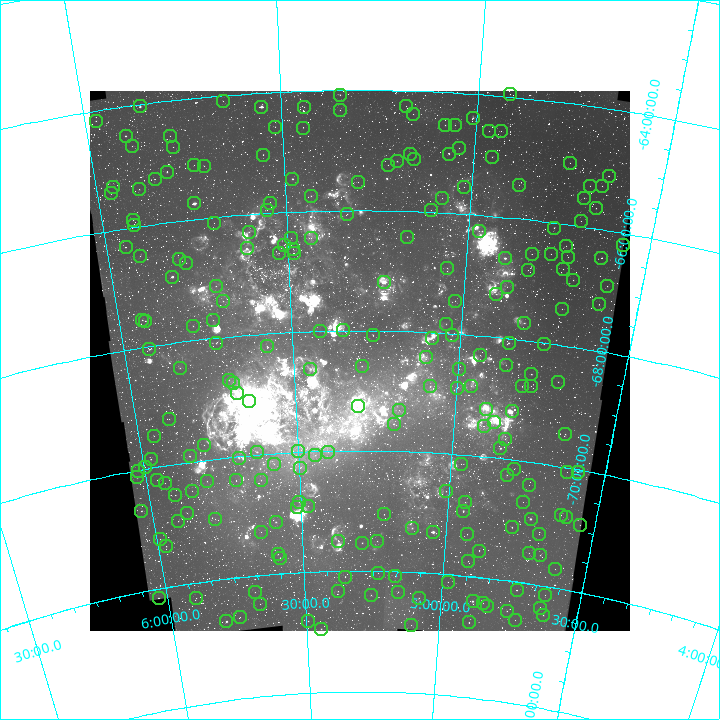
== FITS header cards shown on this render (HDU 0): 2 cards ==
NAXIS1  =                  540
NAXIS2  =                  540

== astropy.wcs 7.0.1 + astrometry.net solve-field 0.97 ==
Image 540 x 540 px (HDU 0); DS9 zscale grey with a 90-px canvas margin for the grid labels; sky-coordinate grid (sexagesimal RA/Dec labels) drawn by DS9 from the SOLVED WCS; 227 Tycho-2 reference stars matched to detected sources circled (green)
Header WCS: RA---TAN/DEC--TAN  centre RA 05:18:00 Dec -68:30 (79.50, -68.50 deg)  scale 60 arcsec/px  FOV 540.0' x 540.0'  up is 0 deg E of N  parity normal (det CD < 0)
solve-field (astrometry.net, Tycho-2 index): VERIFIED the header's WCS against the Tycho-2 star catalogue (verified at 8 index scales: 10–239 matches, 0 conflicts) and refined it, rather than solving blind
Solved WCS: RA---TAN-SIP/DEC--TAN-SIP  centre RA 05:18:00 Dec -68:30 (79.50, -68.50 deg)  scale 60 arcsec/px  FOV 539.9' x 540.1'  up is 0 deg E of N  parity normal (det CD < 0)
The solver's refit moves the header's centre by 2 arcsec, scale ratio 0.9997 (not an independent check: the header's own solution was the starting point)
Tycho-2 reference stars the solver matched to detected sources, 227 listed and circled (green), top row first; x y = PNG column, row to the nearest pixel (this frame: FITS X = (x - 90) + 1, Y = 540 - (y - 94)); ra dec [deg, ICRS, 3 dp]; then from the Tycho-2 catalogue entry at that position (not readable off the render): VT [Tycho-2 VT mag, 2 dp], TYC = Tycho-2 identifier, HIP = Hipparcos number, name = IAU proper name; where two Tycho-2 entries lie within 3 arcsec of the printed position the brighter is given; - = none
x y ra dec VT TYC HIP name
510 97 73.794 -63.959 8.30 8885-123-1 22870 -
340 98 80.245 -64.075 7.95 8886-136-1 24983 -
223 104 84.701 -64.093 9.53 8887-1433-1 - -
140 109 87.846 -64.034 6.45 8900-222-1 27660 -
406 109 77.709 -64.259 9.47 8886-100-1 - -
261 110 83.248 -64.228 5.45 8887-1168-1 26001 -
304 110 81.627 -64.267 9.56 8887-563-1 - -
340 113 80.254 -64.333 8.10 8886-157-1 24986 -
413 117 77.431 -64.386 9.07 8886-86-1 - -
473 121 75.136 -64.394 7.55 8885-83-1 23280 -
96 124 89.588 -64.162 8.53 8900-244-1 - -
445 128 76.187 -64.546 7.88 8885-208-1 23625 -
455 128 75.812 -64.535 8.86 8885-74-1 23506 -
275 130 82.768 -64.571 9.51 8887-592-1 - -
303 131 81.687 -64.605 8.48 8887-587-1 25466 -
489 134 74.464 -64.598 9.19 8885-72-1 23072 -
501 134 74.022 -64.581 9.13 8885-51-1 22933 -
126 139 88.550 -64.482 6.65 8900-1173-1 27897 -
170 139 86.857 -64.575 9.45 8900-194-1 - -
132 149 88.361 -64.668 8.48 8900-773-1 27840 -
173 150 86.769 -64.762 8.81 8900-869-1 27304 -
459 151 75.596 -64.905 9.18 8885-638-1 - -
410 157 77.518 -65.044 8.94 8886-233-1 - -
449 157 75.986 -65.012 8.32 8885-1052-1 - -
263 158 83.307 -65.023 8.67 8887-151-1 26030 -
492 160 74.277 -65.016 7.23 8885-196-1 23028 -
414 162 77.333 -65.129 8.93 8886-757-1 23984 -
397 164 78.013 -65.176 7.09 8886-240-1 24221 -
570 166 71.214 -64.976 9.05 8884-243-1 22072 -
194 168 86.038 -65.102 9.64 8900-1219-1 27047 -
388 168 78.355 -65.236 8.36 8886-305-1 24337 -
204 169 85.653 -65.130 8.60 8887-1251-1 26897 -
167 175 87.146 -65.168 7.70 8900-257-1 27436 -
609 179 69.632 -65.097 9.09 8884-213-1 - -
155 182 87.663 -65.260 7.98 8900-743-1 27603 -
292 182 82.187 -65.449 7.03 8887-1611-1 25647 -
358 185 79.563 -65.530 9.53 8886-1513-1 - -
519 188 73.104 -65.436 9.74 8885-36-1 - -
590 189 70.302 -65.312 9.47 8884-63-1 21814 -
602 189 69.820 -65.278 8.94 8884-255-1 - -
113 190 89.343 -65.288 9.46 8900-515-1 - -
464 190 75.308 -65.553 8.96 8885-125-1 23340 -
139 192 88.315 -65.390 9.28 8900-287-1 - -
111 196 89.465 -65.390 8.76 8900-429-1 - -
311 199 81.474 -65.742 8.09 8891-83-1 25389 -
442 201 76.149 -65.763 9.19 8889-455-1 - -
584 201 70.456 -65.518 8.58 8884-756-1 - -
194 206 86.193 -65.736 4.35 8904-1522-1 27100 -
270 206 83.133 -65.826 9.92 8891-627-1 - -
596 211 69.931 -65.666 8.33 8888-49-1 21713 -
267 213 83.288 -65.942 8.48 8891-1151-1 26026 -
431 213 76.589 -65.967 8.85 8889-347-1 - -
347 217 80.002 -66.058 7.55 8890-746-1 - -
133 223 88.737 -65.884 7.91 8904-1282-1 27966 -
581 224 70.438 -65.908 9.57 8888-17-1 - -
214 226 85.488 -66.092 9.27 8891-595-1 26841 -
134 228 88.739 -65.960 8.62 8904-753-1 27969 -
554 231 71.497 -66.079 7.43 8888-1166-1 22150 -
479 234 74.569 -66.260 9.34 8889-524-1 - -
249 235 84.093 -66.290 8.99 8891-1755-1 26324 -
407 240 77.519 -66.423 8.13 8890-905-1 - -
291 241 82.355 -66.439 8.03 8891-2659-1 25713 -
311 241 81.518 -66.447 9.22 8891-3041-1 - -
284 248 82.676 -66.543 9.07 8891-62-1 - -
623 248 68.607 -66.193 8.73 8888-77-1 21305 -
566 249 70.898 -66.359 9.60 8888-711-1 - -
126 250 89.223 -66.311 8.38 8904-813-1 28146 -
247 251 84.229 -66.560 6.26 8891-846-1 26368 -
293 252 82.303 -66.614 9.90 8891-646-1 - -
279 256 82.905 -66.678 8.94 8891-2444-1 - -
294 256 82.277 -66.687 8.23 8891-2562-1 25684 -
532 257 72.282 -66.561 9.42 8888-68-1 - -
551 257 71.482 -66.518 8.87 8888-710-1 22145 -
140 259 88.675 -66.488 9.06 8904-887-1 - -
568 260 70.760 -66.532 8.91 8888-609-1 - -
505 261 73.377 -66.675 6.62 8889-477-1 22737 -
601 261 69.402 -66.465 9.08 8888-822-1 - -
179 262 87.078 -66.632 8.02 8904-1157-1 27413 -
186 266 86.804 -66.700 9.32 8904-1375-1 - -
447 271 75.776 -66.910 9.20 8889-452-1 - -
563 272 70.888 -66.743 8.58 8888-387-1 21984 -
528 273 72.356 -66.830 9.86 8888-874-1 - -
172 280 87.473 -66.901 5.07 8904-1523-1 27534 -
573 283 70.403 -66.900 8.22 8888-349-1 21834 -
384 285 78.439 -67.185 4.95 8890-1116-1 24372 -
216 289 85.674 -67.139 7.58 8891-3264-1 26904 -
607 289 68.936 -66.909 8.94 8888-57-1 21412 -
507 290 73.160 -67.150 9.35 8889-95-1 - -
496 297 73.587 -67.285 8.75 8889-553-1 22806 -
223 304 85.428 -67.403 7.02 8891-3507-1 26823 -
455 304 75.333 -67.447 9.17 8889-299-1 - -
599 307 69.168 -67.233 9.12 8888-424-1 - -
562 312 70.699 -67.407 9.26 8888-783-1 21916 -
142 323 89.011 -67.540 8.61 9163-846-1 - -
213 323 85.944 -67.700 9.97 9163-426-1 - -
145 324 88.873 -67.566 8.30 9163-833-1 - -
524 326 72.241 -67.714 7.65 9161-134-1 22372 -
446 327 75.674 -67.843 8.36 9161-999-1 23466 -
193 329 86.843 -67.758 8.55 9163-750-1 - -
343 333 80.234 -67.984 8.62 9162-880-1 - -
320 334 81.262 -68.003 8.24 9162-251-1 25330 -
373 338 78.907 -68.069 8.30 9162-528-1 - -
452 338 75.387 -68.029 8.43 9161-1031-1 23374 -
432 341 76.278 -68.086 7.85 9161-1021-1 23663 -
216 346 85.906 -68.081 7.59 9163-546-1 26995 -
509 346 72.837 -68.070 6.89 9161-635-1 22563 -
544 347 71.282 -68.021 8.10 9154-1704-1 22088 -
267 349 83.665 -68.205 8.07 9162-64-1 - -
149 352 88.909 -68.047 7.73 9163-597-1 28026 -
480 358 74.054 -68.323 8.75 9161-1009-1 22945 -
426 360 76.495 -68.417 8.22 9161-824-1 - -
506 368 72.859 -68.440 9.11 9161-1290-1 22567 -
362 369 79.398 -68.593 7.69 9162-504-1 24671 -
180 371 87.667 -68.431 8.74 9163-574-1 - -
310 372 81.749 -68.623 6.66 9162-986-1 25482 -
459 372 74.967 -68.582 8.05 9161-1057-1 23225 -
531 377 71.656 -68.546 7.27 9154-1516-1 22213 -
229 383 85.509 -68.712 8.94 9163-420-1 - -
558 385 70.395 -68.608 8.19 9154-1271-1 21828 -
233 386 85.312 -68.770 7.42 9163-867-1 - -
430 389 76.219 -68.900 8.13 9161-761-1 - -
471 389 74.354 -68.842 9.71 9161-940-1 - -
522 389 71.992 -68.766 9.06 9154-2402-1 - -
531 389 71.617 -68.742 9.13 9154-816-1 - -
457 391 74.989 -68.894 9.72 9161-972-1 - -
237 396 85.186 -68.941 9.39 9163-708-1 - -
249 404 84.677 -69.101 9.80 9163-1014-1 - -
358 409 79.560 -69.250 9.57 9162-57-1 - -
486 412 73.559 -69.210 10.49 9161-778-1 22794 -
399 413 77.625 -69.320 8.83 9161-1179-1 24090 -
512 414 72.343 -69.191 10.54 9161-1360-1 - -
169 422 88.474 -69.240 9.10 9163-737-1 - -
494 425 73.101 -69.404 8.48 9165-886-1 22656 -
394 427 77.867 -69.546 7.77 9165-763-1 24173 -
484 429 73.595 -69.488 9.98 9165-615-1 - -
565 437 69.707 -69.454 8.30 9154-676-1 21635 -
154 439 89.309 -69.478 8.03 9167-176-1 28179 -
505 442 72.516 -69.673 9.76 9165-960-1 - -
204 448 86.998 -69.750 9.36 9167-474-1 - -
500 451 72.684 -69.831 7.41 9165-893-1 - -
298 454 82.503 -69.976 8.40 9166-29-1 - -
257 455 84.492 -69.958 8.23 9167-706-1 - -
328 455 81.047 -70.018 9.85 9166-617-1 - -
315 458 81.661 -70.064 8.18 9166-401-1 25452 -
190 459 87.752 -69.903 7.66 9167-627-1 27633 -
239 461 85.374 -70.034 9.26 9167-591-1 - -
151 462 89.632 -69.857 8.22 9167-60-1 - -
274 467 83.696 -70.172 8.30 9166-236-1 - -
461 467 74.530 -70.149 8.74 9165-592-1 - -
145 470 89.979 -69.971 9.60 9167-266-1 - -
300 471 82.418 -70.260 9.61 9166-480-1 - -
514 472 71.921 -70.143 9.91 9157-1218-1 - -
138 474 90.331 -70.013 8.15 9168-753-1 28529 -
567 475 69.333 -70.071 9.48 9157-1549-1 21527 -
578 475 68.821 -70.033 9.93 9157-1652-1 - -
507 478 72.228 -70.259 8.19 9165-366-1 22366 -
137 480 90.435 -70.114 8.22 9168-506-1 28566 -
157 483 89.494 -70.217 9.34 9167-235-1 - -
236 483 85.636 -70.382 9.17 9167-303-1 - -
261 483 84.404 -70.419 8.49 9167-467-1 - -
207 484 87.080 -70.346 8.36 9167-557-1 - -
165 486 89.137 -70.290 9.05 9167-239-1 28115 -
529 488 71.091 -70.374 10.37 9157-1306-1 - -
192 494 87.860 -70.479 8.36 9167-608-1 27662 -
446 494 75.164 -70.624 7.62 9165-777-1 23294 -
175 498 88.714 -70.509 8.32 9167-611-1 27952 -
299 505 82.566 -70.830 8.94 9166-704-1 25780 -
465 505 74.155 -70.782 8.75 9165-885-1 22974 -
523 505 71.262 -70.672 10.06 9157-1859-1 - -
308 509 82.112 -70.899 8.66 9166-16-1 - -
297 510 82.691 -70.919 8.25 9166-625-1 25811 -
141 514 90.520 -70.675 8.70 9168-1100-1 28587 -
463 514 74.212 -70.925 7.27 9165-986-1 22998 -
187 516 88.262 -70.831 9.13 9167-589-1 - -
384 517 78.247 -71.059 8.61 9166-899-1 24309 -
561 518 69.281 -70.784 9.76 9157-1250-1 - -
566 520 69.004 -70.811 10.01 9157-1953-1 - -
215 522 86.893 -70.989 8.97 9167-788-1 27351 -
531 522 70.767 -70.931 5.49 9157-1971-1 21949 -
178 524 88.781 -70.948 9.63 9167-15-1 - -
276 525 83.814 -71.138 7.80 9166-810-1 - -
580 528 68.243 -70.897 9.12 9157-708-1 21211 -
512 530 71.660 -71.106 8.12 9157-1245-1 22214 -
412 531 76.778 -71.270 7.50 9169-1529-1 - -
261 535 84.614 -71.282 9.46 9171-1399-1 - -
433 535 75.679 -71.314 5.41 9169-1591-1 23467 -
467 537 73.912 -71.305 9.49 9169-1458-1 - -
539 537 70.238 -71.160 10.04 9157-1901-1 - -
160 542 89.825 -71.192 8.62 9167-19-1 - -
338 544 80.605 -71.507 7.44 9170-2132-1 25100 -
377 544 78.573 -71.503 8.69 9170-2225-1 - -
362 546 79.358 -71.533 7.72 9170-2216-1 24656 -
166 549 89.579 -71.325 8.40 9171-1228-1 28264 -
479 554 73.181 -71.573 9.26 9169-1397-1 22686 -
529 556 70.602 -71.496 8.28 9157-1557-1 21897 -
278 557 83.831 -71.677 8.28 9170-2214-1 - -
540 558 69.992 -71.506 7.84 9157-1465-1 21731 -
280 561 83.713 -71.746 8.49 9170-2209-1 26178 -
468 564 73.710 -71.753 9.70 9169-189-1 - -
555 572 69.115 -71.693 9.44 9157-538-1 - -
378 576 78.508 -72.037 9.65 9170-9-1 - -
395 579 77.555 -72.077 8.71 9169-968-1 24062 -
345 580 80.272 -72.094 8.63 9170-538-1 24992 -
448 585 74.712 -72.125 9.09 9169-722-1 - -
517 593 70.963 -72.136 8.84 9157-106-1 22009 -
338 594 80.687 -72.339 7.55 9170-1662-1 25133 -
255 595 85.232 -72.275 8.62 9171-796-1 26741 -
398 595 77.380 -72.334 9.01 9169-1067-1 - -
371 598 78.871 -72.398 8.63 9170-1009-1 24513 -
545 598 69.409 -72.142 9.90 9157-339-1 - -
159 601 90.437 -72.148 7.97 9172-156-1 28568 -
196 601 88.443 -72.250 9.51 9171-316-1 - -
419 601 76.240 -72.419 8.31 9169-310-1 23647 -
473 604 73.274 -72.408 6.34 9169-1385-1 22717 -
483 606 72.704 -72.424 9.38 9169-451-1 22525 -
260 607 84.980 -72.474 8.69 9171-790-1 - -
487 609 72.473 -72.463 9.54 9169-627-1 - -
540 611 69.567 -72.370 9.76 9157-620-1 - -
507 614 71.343 -72.502 9.00 9160-1641-1 22102 -
543 618 69.326 -72.477 7.93 9157-412-1 21523 -
240 620 86.191 -72.663 8.32 9171-911-1 27099 -
515 623 70.809 -72.630 10.02 9160-1433-1 - -
226 624 86.951 -72.702 6.65 9171-1180-1 27369 -
308 624 82.393 -72.811 7.97 9170-1808-1 25721 -
469 625 73.367 -72.765 7.34 9169-503-1 22736 -
411 628 76.582 -72.880 9.62 9169-411-1 - -
321 632 81.671 -72.949 8.15 9170-1610-1 - -